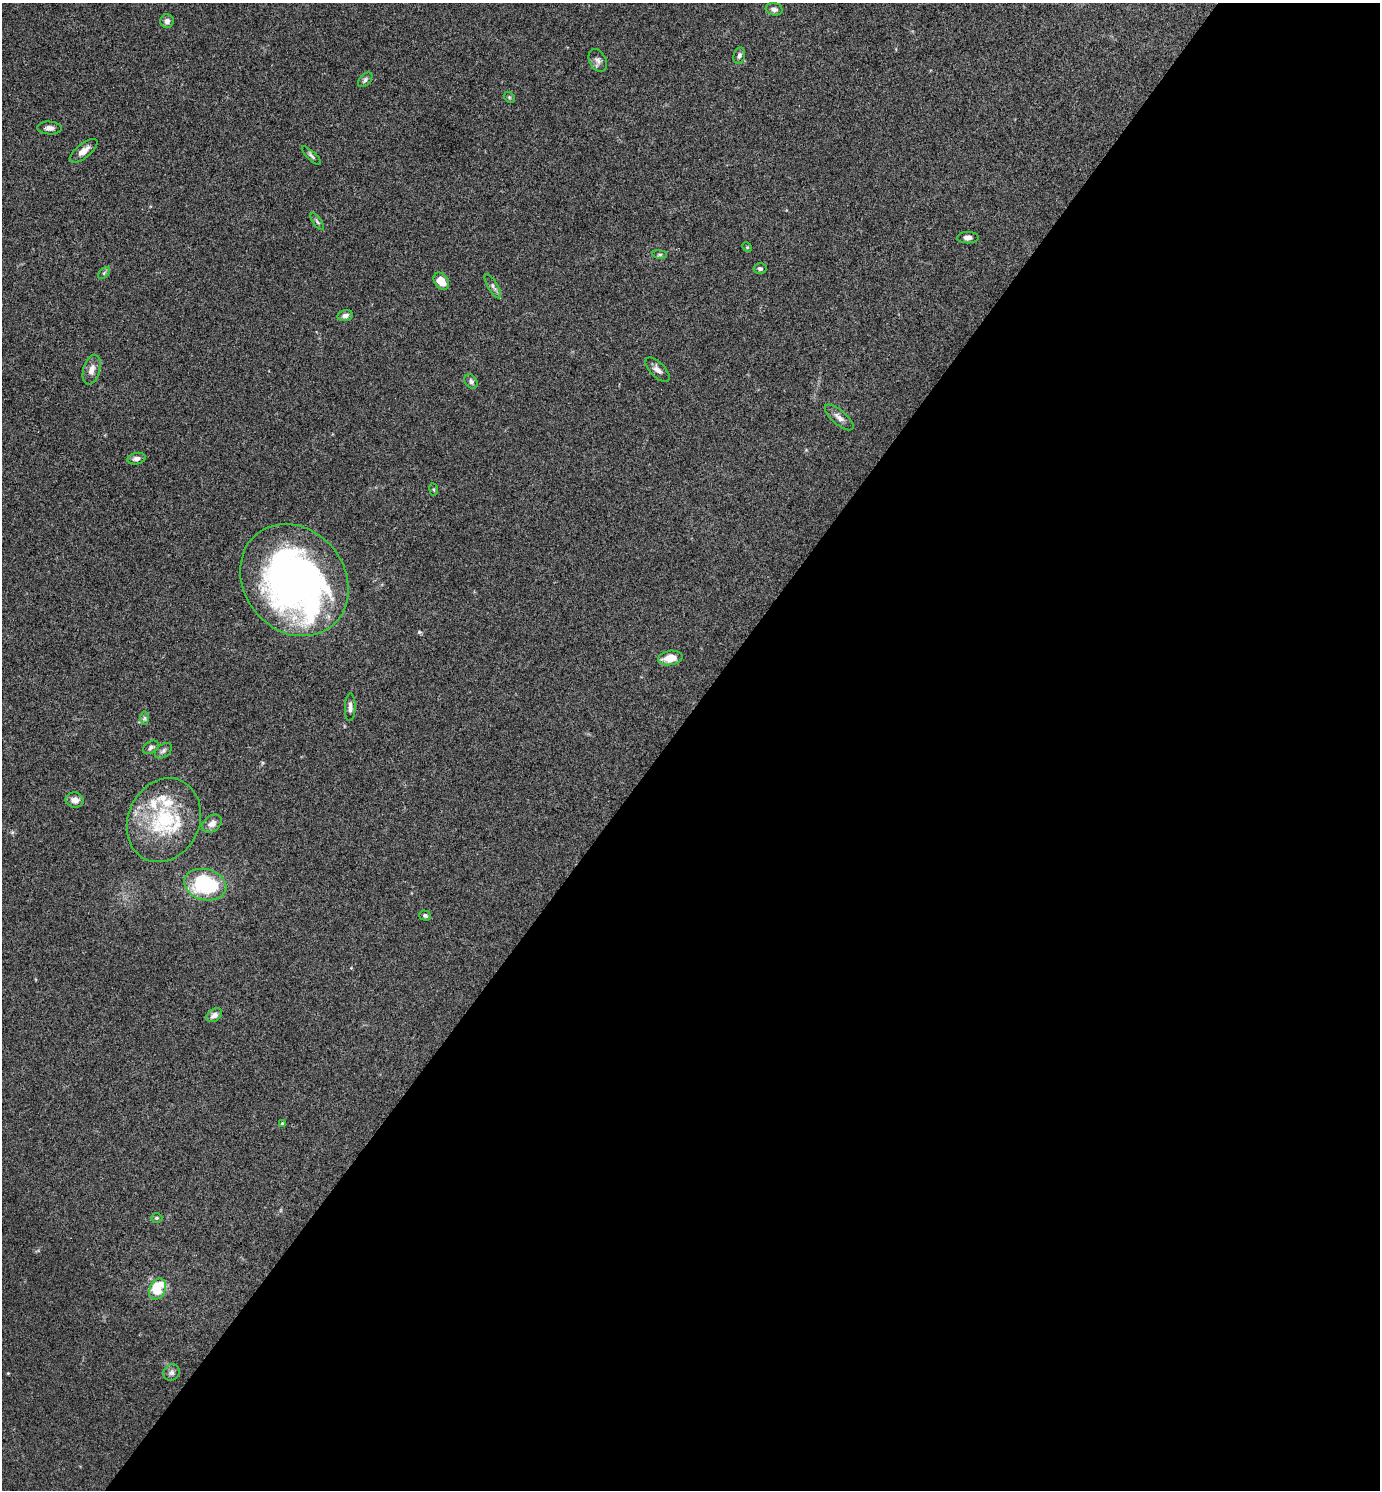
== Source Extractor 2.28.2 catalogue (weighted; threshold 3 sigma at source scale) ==
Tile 12 of 4 x 4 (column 4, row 3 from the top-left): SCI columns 4287-5664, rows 1491-2978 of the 5959 x 5956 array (HDU 1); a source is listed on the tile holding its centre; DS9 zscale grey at full resolution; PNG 1382 x 1492 px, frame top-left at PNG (2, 3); each listed source drawn as its Kron ellipse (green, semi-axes under 4 px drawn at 4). Shown black and unused: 52% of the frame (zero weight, under 3 of 4 exposures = <1% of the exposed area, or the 3 px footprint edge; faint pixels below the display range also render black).
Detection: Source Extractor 2.28.2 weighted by HDU 2 'WHT'; one run over the whole footprint, this tile lists its part. Background 0.0891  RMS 0.0065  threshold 0.0292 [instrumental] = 3 sigma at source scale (4.5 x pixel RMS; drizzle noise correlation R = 1.50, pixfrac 1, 0.05/0.05 arcsec/px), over >= 5 px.
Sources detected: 45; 1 inside a brighter object's white glare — neither listed nor drawn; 4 inside a brighter listed object's ellipse — not listed separately; the other 40 listed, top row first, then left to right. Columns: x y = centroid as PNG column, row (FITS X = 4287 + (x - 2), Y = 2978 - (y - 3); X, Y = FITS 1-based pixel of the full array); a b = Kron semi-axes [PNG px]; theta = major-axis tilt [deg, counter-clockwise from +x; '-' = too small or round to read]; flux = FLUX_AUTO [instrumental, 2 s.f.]
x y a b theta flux
774 9 8 6 -14 2.5
167 21 7 6 - 2.5
739 55 8 5 73 2.1
598 60 12 8 -63 2.7
365 80 9 5 47 1.7
509 97 6 4 -46 0.81
49 128 12 6 -3 2.9
84 151 17 7 38 4.6
311 156 13 4 -43 1.5
317 222 10 4 -54 1.2
968 238 10 5 1 2.6
747 247 5 4 - 0.69
660 254 7 4 -8 1
760 269 6 5 - 1.3
104 273 7 4 46 1.1
441 281 9 6 -54 8.3
493 286 14 5 -59 2.4
345 316 8 5 12 2.8
92 370 15 8 74 5.1
658 370 15 7 -46 3.4
471 381 8 6 -54 1.8
839 417 18 7 -41 3.7
136 459 9 5 11 2.5
434 489 6 3 -82 0.69
294 580 59 50 -51 320
670 658 12 7 10 9.5
350 707 14 5 89 2.7
145 718 7 4 -90 1.4
151 747 9 5 34 1.6
163 751 10 6 39 1.8
75 800 9 7 -12 4.2
164 820 43 35 64 52
212 823 11 8 37 3.7
205 885 21 15 -14 53
425 916 6 5 - 1.3
214 1015 9 6 36 3.6
282 1124 4 3 - 1.5
157 1218 6 5 - 0.83
158 1289 11 7 64 25
172 1372 8 7 - 2.1